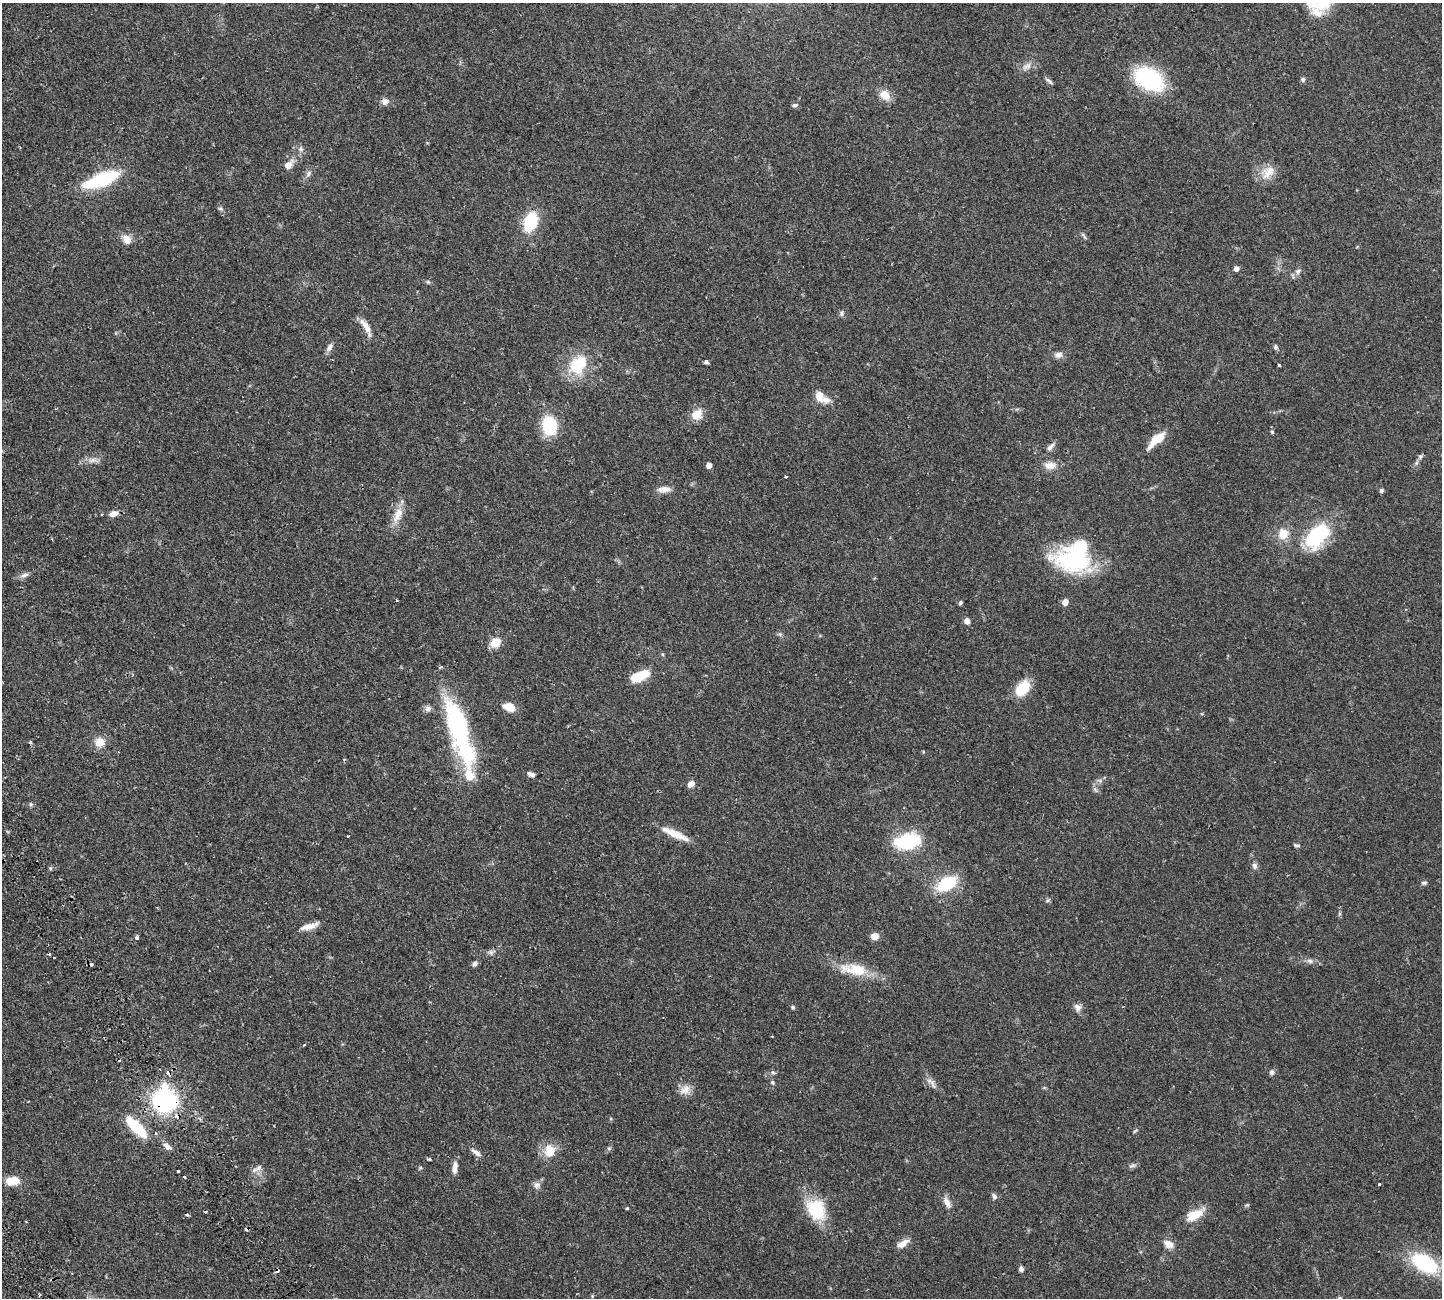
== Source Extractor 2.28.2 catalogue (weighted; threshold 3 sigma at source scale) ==
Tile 7 of 4 x 4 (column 3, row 2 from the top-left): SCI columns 3109-4548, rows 2937-4232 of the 6326 x 6317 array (HDU 1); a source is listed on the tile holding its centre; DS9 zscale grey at full resolution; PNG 1444 x 1300 px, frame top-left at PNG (2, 3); no overlay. Shown black and unused: <1% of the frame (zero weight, under 2 of 3 exposures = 12% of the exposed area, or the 3 px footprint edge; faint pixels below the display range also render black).
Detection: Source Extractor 2.28.2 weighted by HDU 2 'WHT'; one run over the whole footprint, this tile lists its part. Background 0.0536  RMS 0.0052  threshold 0.0233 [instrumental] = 3 sigma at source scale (4.5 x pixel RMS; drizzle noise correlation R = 1.50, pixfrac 1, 0.05/0.05 arcsec/px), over >= 5 px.
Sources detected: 128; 1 inside a brighter object's white glare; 10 cosmic-ray / hot-pixel residue — not listed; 3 inside a brighter listed object's ellipse — not listed separately; the other 114 listed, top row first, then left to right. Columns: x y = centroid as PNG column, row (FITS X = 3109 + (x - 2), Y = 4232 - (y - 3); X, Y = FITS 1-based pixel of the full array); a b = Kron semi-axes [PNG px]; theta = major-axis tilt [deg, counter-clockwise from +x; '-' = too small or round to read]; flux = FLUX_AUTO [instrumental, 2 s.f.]
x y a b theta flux
1317 13 30 15 -39 7.7
1027 66 16 8 34 3.1
1149 79 24 16 -29 57
1048 80 11 4 -33 1.2
1303 80 6 5 - 1
885 95 14 10 -39 6.3
385 101 8 7 - 3
795 105 7 5 9 0.96
301 149 7 7 - 1.5
288 165 12 8 44 4
1268 172 23 15 46 7.3
309 174 10 6 54 1.6
102 180 33 12 21 37
221 208 7 5 17 0.83
530 222 17 10 71 26
1084 236 11 4 -53 0.97
127 239 13 10 -52 4.1
1236 268 5 5 - 2.6
1298 271 9 7 30 1.9
428 282 6 4 -43 0.68
842 313 8 6 80 1.1
366 327 27 7 -61 4.7
329 347 11 7 61 2.2
1275 347 7 5 -81 1
1058 355 11 8 4 2.5
706 362 4 3 - 2.7
578 365 30 22 51 19
1279 365 4 3 - 1.2
819 396 11 6 -34 13
697 414 15 11 37 6
549 425 16 12 -81 24
1272 432 6 4 -89 0.71
1156 439 22 8 42 10
1051 447 14 6 48 2.1
1420 456 8 6 54 1.2
93 460 15 7 10 3
709 465 5 4 - 3.2
1050 465 17 10 0 4.5
786 476 3 3 - 1.5
664 489 17 7 2 3.5
1381 490 5 5 - 0.94
113 514 10 6 16 3.2
397 515 26 10 68 7
1283 534 13 12 - 7.1
1317 536 31 18 49 37
1072 561 54 23 -14 41
24 575 12 5 20 2
960 602 5 4 - 0.91
1065 602 6 5 - 3.3
967 621 6 6 - 2.6
495 643 10 8 41 7.9
640 676 22 10 24 12
1023 688 18 11 50 14
509 707 13 8 -20 6.5
428 709 9 8 - 1.9
458 725 68 26 -75 61
30 742 4 4 - 0.95
99 742 12 11 - 5.7
923 751 5 3 - 0.42
531 774 9 5 -19 1.7
1100 781 8 3 -19 0.86
691 784 8 6 38 2.8
1095 790 9 3 -45 0.89
31 804 6 6 - 0.88
675 834 35 8 -24 8.4
348 836 3 3 - 0.62
907 841 20 12 8 39
1296 845 11 4 -12 0.88
1254 866 8 7 - 1.6
50 868 5 3 - 0.61
1424 883 8 5 0 0.94
946 884 18 11 32 27
1048 900 7 3 19 0.7
309 926 22 6 16 4.7
875 936 7 7 - 4.1
137 937 5 4 - 1.3
491 952 8 6 -20 1.3
1310 961 9 7 -24 1.7
474 964 7 6 - 1.4
855 969 37 14 -11 16
792 1007 5 4 - 0.78
1077 1007 11 9 -49 2.3
1272 1072 7 6 - 1.4
773 1073 6 4 -20 0.78
772 1082 6 5 - 0.87
931 1083 20 7 -49 2.8
685 1090 17 12 35 4.4
165 1100 20 18 -84 68
137 1127 29 10 -45 19
1135 1131 7 4 44 0.64
167 1146 11 6 -40 2.5
609 1148 6 5 - 0.81
550 1150 18 16 86 8
476 1152 15 6 -36 2.5
429 1159 3 3 - 1.5
1132 1166 11 5 12 1.3
455 1168 16 6 85 3.1
257 1169 18 6 28 2.3
178 1171 3 3 - 0.71
184 1177 3 2 - 0.67
13 1181 15 9 6 8.7
1379 1184 3 3 - 0.92
537 1185 11 9 1 2.2
994 1196 8 6 -56 1.4
947 1202 16 7 -62 3.3
1247 1205 6 4 18 0.6
627 1208 4 3 - 0.6
816 1210 27 21 -60 21
187 1215 4 3 - 0.84
1195 1215 27 11 28 7.9
903 1244 17 7 32 3.6
1169 1244 14 9 -26 3.9
1425 1263 35 19 -29 32
1021 1269 5 5 - 1.7
Overlapping masked pixels (flux is a lower limit): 2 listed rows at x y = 1317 13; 165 1100